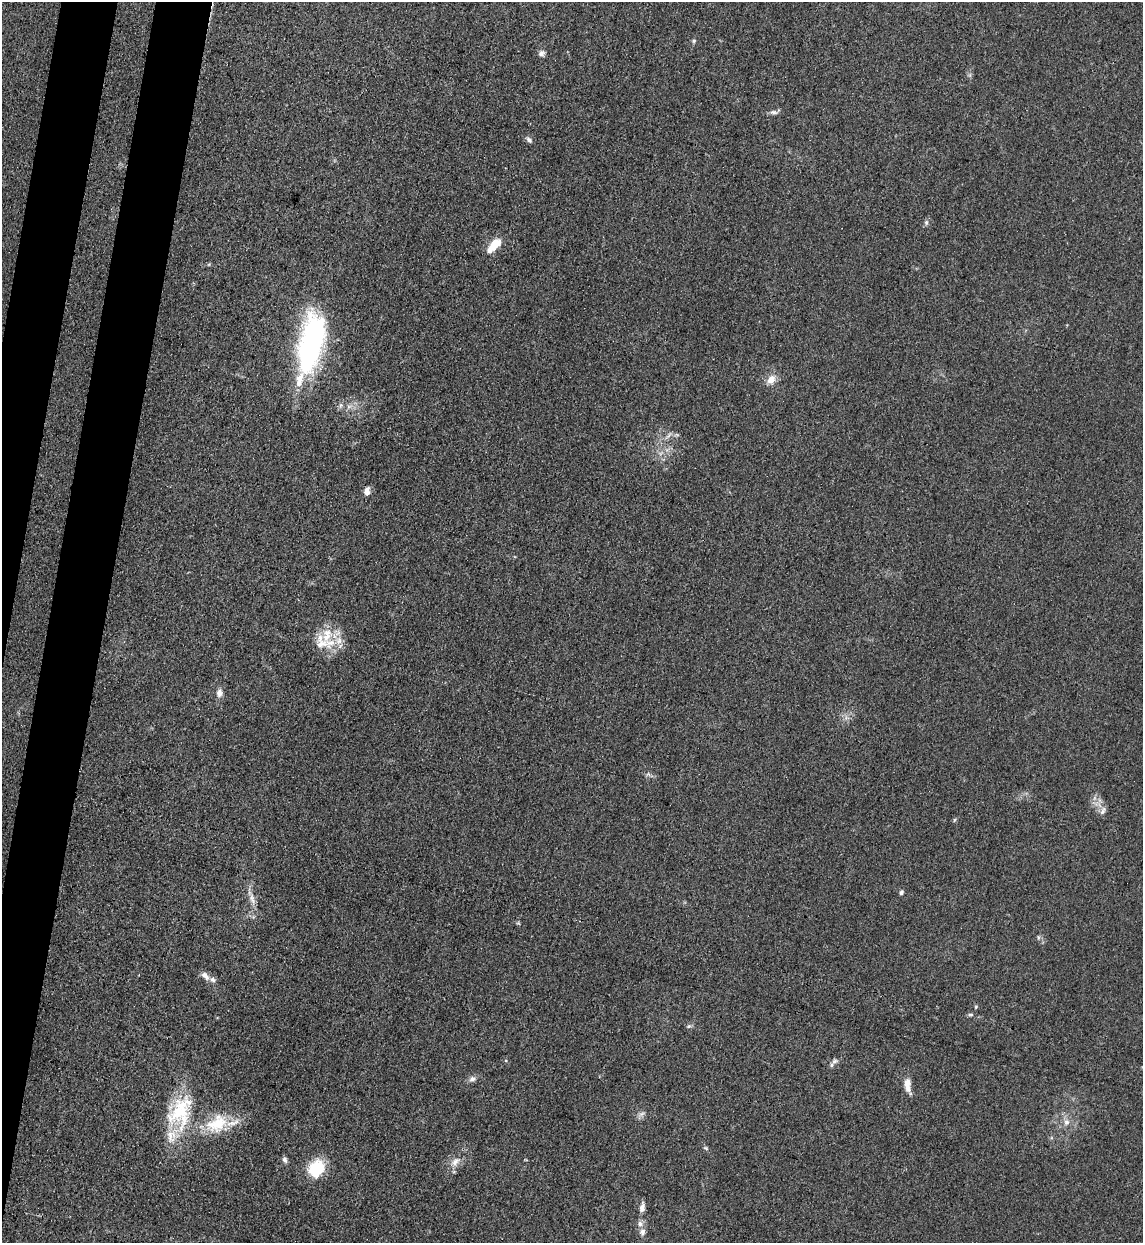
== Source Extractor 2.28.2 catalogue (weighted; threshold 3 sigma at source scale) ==
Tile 7 of 4 x 4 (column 3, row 2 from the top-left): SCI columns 2610-3750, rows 2506-3746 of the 5101 x 5010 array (HDU 1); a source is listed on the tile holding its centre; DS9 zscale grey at full resolution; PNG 1145 x 1245 px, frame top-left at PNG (2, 2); no overlay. Shown black and unused: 6% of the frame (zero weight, under 3 of 4 exposures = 7% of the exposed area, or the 3 px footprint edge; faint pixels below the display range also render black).
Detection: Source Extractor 2.28.2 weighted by HDU 2 'WHT'; one run over the whole footprint, this tile lists its part. Background 0.0807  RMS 0.011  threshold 0.0478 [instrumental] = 3 sigma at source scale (4.5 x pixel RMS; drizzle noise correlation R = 1.50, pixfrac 1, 0.05/0.05 arcsec/px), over >= 5 px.
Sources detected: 44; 9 inside a brighter listed object's ellipse — not listed separately; the other 35 listed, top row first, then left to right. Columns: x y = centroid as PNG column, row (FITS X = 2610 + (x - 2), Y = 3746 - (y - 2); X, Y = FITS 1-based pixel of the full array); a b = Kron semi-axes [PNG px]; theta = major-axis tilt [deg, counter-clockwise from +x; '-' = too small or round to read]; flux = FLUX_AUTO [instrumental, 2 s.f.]
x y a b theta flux
694 41 6 5 - 1.8
541 53 8 7 - 3.9
774 112 11 5 -9 3.4
529 140 9 6 -40 3
926 223 6 5 - 2.2
494 245 21 9 47 19
311 343 66 24 79 220
771 380 12 9 58 9.9
341 405 6 6 - 2.6
349 406 7 4 18 2.8
367 491 9 6 81 6.9
327 635 28 16 69 27
219 693 11 8 85 5.3
1103 810 13 6 59 4.2
954 820 6 3 71 1.2
901 892 6 5 - 2
252 899 18 6 -73 7.6
518 923 6 4 -43 1.3
205 976 12 7 -46 6.4
976 1007 5 4 - 1.2
971 1014 7 4 -9 1.8
689 1026 6 5 - 2
834 1061 9 5 38 2.9
472 1079 9 7 27 4.4
907 1084 18 8 -86 10
180 1110 50 26 54 70
641 1114 10 5 35 3.4
1066 1122 8 8 - 5.7
217 1124 32 22 31 44
706 1148 7 5 -23 1.9
285 1160 8 6 -75 3.3
455 1162 15 9 47 9
316 1169 20 16 55 43
642 1207 14 6 80 5.4
642 1232 10 7 87 5